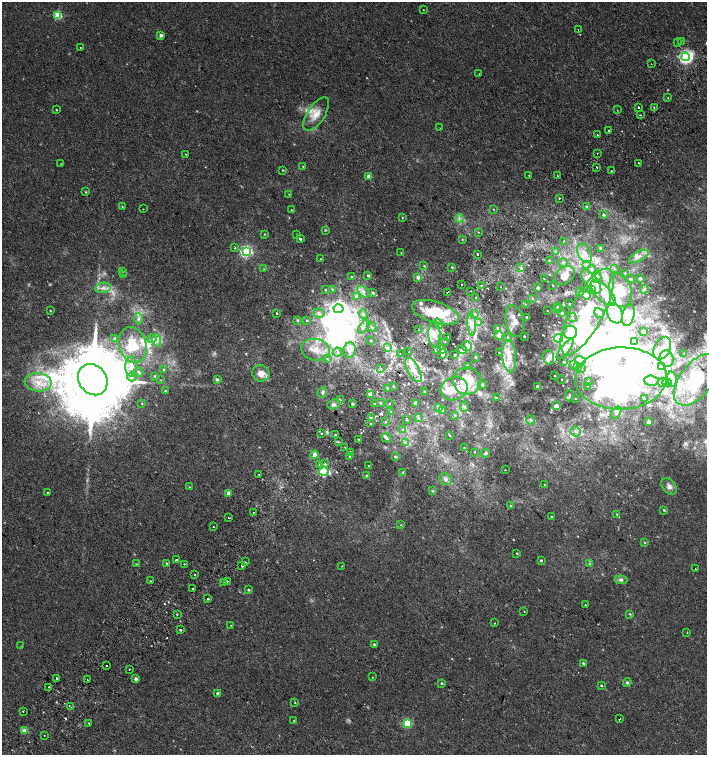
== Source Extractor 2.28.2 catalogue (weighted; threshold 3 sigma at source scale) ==
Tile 7 of 4 x 4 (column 3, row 2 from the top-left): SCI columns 2998-4406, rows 3047-4552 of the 6060 x 6084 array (HDU 1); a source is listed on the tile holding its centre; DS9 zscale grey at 2 x 2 block average (1 PNG px = mean of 2 x 2 image px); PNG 709 x 757 px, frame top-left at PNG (2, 2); each listed source drawn as its Kron ellipse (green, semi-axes under 4 px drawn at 4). Shown black and unused: <1% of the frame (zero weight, under 2 of 3 exposures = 2% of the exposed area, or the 3 px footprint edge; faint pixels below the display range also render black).
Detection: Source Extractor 2.28.2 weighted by HDU 2 'WHT'; one run over the whole footprint, this tile lists its part. Background 0.00358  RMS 0.0025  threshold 0.0114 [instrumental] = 3 sigma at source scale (4.5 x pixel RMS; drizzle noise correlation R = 1.50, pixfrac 1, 0.0396/0.0396 arcsec/px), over >= 5 px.
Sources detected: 392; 1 too faint to see at this stretch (2 x 2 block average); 17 inside a brighter object's white glare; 13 cosmic-ray / hot-pixel residue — neither listed nor drawn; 39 inside a brighter listed object's ellipse — not listed separately; the other 322 listed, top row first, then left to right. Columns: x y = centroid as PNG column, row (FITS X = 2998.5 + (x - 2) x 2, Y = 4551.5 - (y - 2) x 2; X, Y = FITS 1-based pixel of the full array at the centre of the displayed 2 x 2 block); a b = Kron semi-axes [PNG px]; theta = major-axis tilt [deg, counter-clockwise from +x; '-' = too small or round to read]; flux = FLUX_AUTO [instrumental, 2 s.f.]
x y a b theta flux
423 10 2 2 - 1
58 15 3 3 - 28
578 30 2 2 - 0.45
161 35 3 3 - 1.9
681 41 2 2 - 0.67
678 42 2 2 - 1
80 47 2 2 - 1.1
686 57 4 4 - 160
651 64 2 2 - 0.92
479 74 2 2 - 0.2
668 98 2 2 - 0.36
638 107 2 2 - 0.99
654 108 3 2 - 0.32
56 110 2 2 - 0.35
617 110 2 2 - 0.43
316 114 19 8 56 7.5
640 115 2 2 - 0.31
440 128 2 2 - 0.28
609 131 3 2 - 0.57
597 135 2 2 - 0.9
597 153 2 2 - 0.24
185 154 2 2 - 0.24
639 163 2 2 - 0.44
61 164 3 2 - 0.33
303 166 2 2 - 0.35
597 167 2 2 - 1.6
283 170 3 2 - 0.4
611 171 2 2 - 3.1
369 176 2 2 - 4.8
529 176 2 2 - 2.6
557 176 2 2 - 2.3
86 192 3 2 - 0.4
289 194 2 2 - 0.22
559 198 2 2 - 0.35
122 207 3 2 - 0.34
586 207 3 2 - 0.79
143 209 2 2 - 0.26
493 209 2 2 - 0.79
291 210 3 2 - 0.3
603 215 3 2 - 1.1
402 218 3 2 - 0.37
459 218 4 3 - 1.3
325 230 3 3 - 0.49
478 232 2 2 - 0.26
265 234 3 3 - 0.43
297 234 2 2 - 0.25
300 239 2 2 - 7.8
462 239 3 2 - 0.35
564 241 3 2 - 0.34
235 247 2 2 - 0.84
600 248 4 3 - 0.79
246 251 4 3 - 88
555 252 4 2 - 0.7
401 253 3 2 - 0.22
585 253 10 6 -66 4.6
477 254 2 2 - 2.1
639 256 11 5 29 3.1
321 259 2 2 - 0.3
550 260 3 2 - 0.43
563 262 4 3 - 0.89
586 265 3 3 - 0.84
424 266 3 2 - 0.44
452 267 2 2 - 0.46
521 268 2 2 - 2.5
264 269 2 2 - 0.28
592 269 4 4 - 1.3
614 269 3 3 - 0.51
122 271 3 3 - 0.54
625 273 3 2 - 0.45
123 275 2 2 - 0.27
368 275 3 2 - 0.94
351 276 2 2 - 0.3
564 276 11 8 35 5.2
418 277 3 3 - 2
597 277 6 4 85 1.4
640 278 2 2 - 3.2
544 279 2 2 - 0.23
631 279 4 3 - 0.7
591 282 14 6 -52 6.1
462 284 2 2 - 1.7
481 285 2 2 - 0.82
553 285 2 2 - 0.29
501 287 2 2 - 0.44
103 288 8 5 12 2.6
538 288 2 2 - 1.2
332 289 3 3 - 0.43
644 289 4 4 - 0.9
325 290 2 2 - 0.55
592 290 3 3 - 8.9
620 290 17 11 -76 8.6
471 291 2 2 - 0.7
363 292 7 4 -46 2.2
447 292 2 2 - 2.4
580 292 3 2 - 0.31
373 293 4 3 - 0.77
603 293 16 7 -46 8
586 295 4 4 - 9.9
357 297 4 4 - 2.8
476 298 2 2 - 1.2
532 298 3 2 - 0.31
525 304 2 2 - 0.3
570 304 2 2 - 0.48
558 307 2 2 - 0.34
338 309 5 4 - 200
558 309 2 2 - 0.31
50 311 3 2 - 0.37
547 311 2 2 - 0.19
435 312 24 10 -18 18
587 312 48 16 62 58
277 313 2 2 - 1.7
319 313 6 5 - 2.1
562 313 3 2 - 0.83
599 313 5 4 - 1.1
615 313 10 7 -67 4.9
363 314 5 4 - 1.1
474 314 3 2 - 1.8
628 315 11 6 75 2.7
527 317 2 2 - 0.62
572 318 4 4 - 1
138 319 5 4 - 1.4
297 320 3 3 - 0.71
307 320 3 2 - 0.49
514 321 16 8 -78 4.6
478 323 3 2 - 0.48
439 324 5 3 - 2.2
472 324 11 4 -86 3.4
364 326 8 3 54 1.5
372 327 5 3 - 0.68
498 328 4 3 - 0.83
419 330 2 2 - 1.6
570 332 6 6 - 3.9
644 332 3 2 - 0.74
434 334 13 6 -90 4.9
499 335 4 4 - 3.7
524 336 2 2 - 0.65
508 337 3 2 - 0.4
115 338 3 3 - 1.5
448 338 2 2 - 0.29
558 338 4 3 - 33
152 339 5 4 - 1.4
371 340 2 2 - 0.33
157 341 6 4 -80 2.3
445 341 3 2 - 0.27
634 341 3 3 - 0.66
133 345 18 13 -71 18
467 346 5 4 - 3.2
387 348 4 3 - 0.95
662 348 12 8 63 5.6
565 349 12 4 53 3.2
315 350 14 11 -9 8.1
350 350 8 6 76 3.3
436 350 3 3 - 2.4
441 350 3 3 - 4
462 350 5 4 - 1.1
338 352 4 3 - 1.1
409 352 2 2 - 0.27
499 353 2 2 - 0.29
684 353 2 2 - 0.25
400 354 2 2 - 0.54
443 354 5 3 - 1.9
455 355 2 2 - 0.43
509 356 16 7 -85 7.1
475 357 2 2 - 0.58
548 357 7 6 - 2.5
327 359 3 2 - 0.39
667 359 8 7 - 4
580 360 6 4 -17 1.3
564 362 3 2 - 0.39
573 364 3 2 - 0.94
131 366 10 6 90 5
578 366 2 2 - 0.32
662 366 4 4 - 1.3
468 367 3 3 - 3
381 368 2 2 - 2
581 368 2 2 - 0.35
163 370 3 2 - 0.78
413 370 13 6 -63 6
139 372 5 3 - 0.9
261 373 8 8 - 5.7
155 376 3 3 - 0.8
555 376 2 2 - 0.41
132 377 5 4 - 1.3
621 378 46 31 2 140
561 379 2 2 - 0.25
672 379 8 4 -76 1.9
93 380 16 13 -54 9100
161 380 2 2 - 0.25
217 380 3 3 - 1.5
696 380 29 16 53 25
467 381 14 13 - 18
651 381 7 5 -3 1.8
38 382 13 9 -3 8.2
588 382 2 2 - 0.64
663 382 5 2 - 0.82
667 383 5 4 - 1.3
482 385 4 3 - 0.85
394 386 3 2 - 0.35
588 386 2 2 - 0.23
538 387 2 2 - 4.4
454 388 14 11 22 10
388 389 3 2 - 0.64
165 391 3 2 - 0.49
322 392 5 4 - 1.3
424 392 2 2 - 0.54
370 394 2 2 - 7.2
569 395 6 3 81 0.74
496 398 2 2 - 0.47
575 398 2 2 - 0.22
644 399 2 2 - 0.34
340 400 3 2 - 0.48
142 403 2 2 - 0.36
380 403 3 2 - 0.46
334 404 6 5 - 2
353 404 2 2 - 1.5
374 404 2 2 - 0.4
390 404 2 2 - 0.28
415 404 3 3 - 0.81
557 406 3 3 - 3.2
439 407 3 3 - 1.9
464 407 5 3 - 0.86
442 410 4 3 - 0.74
391 412 2 2 - 0.67
616 412 6 4 57 1.6
455 415 3 2 - 0.48
371 418 3 2 - 0.55
419 418 4 3 - 0.74
407 419 3 2 - 0.56
531 420 5 3 - 0.9
386 422 3 2 - 0.44
649 422 3 3 - 2.2
371 424 3 2 - 0.59
403 430 3 3 - 0.67
576 431 5 4 - 1.9
321 433 3 2 - 0.41
335 435 2 2 - 3.1
449 435 3 2 - 0.46
386 438 5 3 - 1.3
359 439 2 2 - 0.43
338 441 3 2 - 0.54
406 442 4 2 - 0.82
345 448 2 2 - 0.36
464 448 2 2 - 0.25
474 452 2 2 - 0.3
350 453 2 2 - 2
486 453 4 3 - 1
315 455 4 3 - 5.2
350 457 2 2 - 0.83
395 457 4 3 - 0.92
319 464 4 3 - 0.73
325 464 2 2 - 1.5
369 466 3 2 - 0.46
505 470 2 2 - 0.36
324 471 5 4 - 14
403 472 4 2 - 0.31
259 475 2 2 - 0.49
367 476 3 3 - 0.62
445 479 6 5 - 1.8
544 484 2 2 - 0.21
669 486 9 6 -52 2.6
189 487 2 2 - 0.3
433 491 3 3 - 0.53
47 492 2 2 - 1
229 493 2 2 - 4.5
511 506 3 2 - 0.42
664 510 3 2 - 0.55
253 513 2 2 - 0.85
617 514 3 2 - 0.36
551 516 2 2 - 0.29
228 518 2 2 - 0.5
401 525 2 2 - 0.29
213 527 2 2 - 0.31
645 542 3 3 - 0.41
517 553 3 2 - 0.44
176 560 2 2 - 3.1
541 561 2 2 - 0.83
245 562 2 2 - 0.8
166 563 3 3 - 0.63
136 564 3 2 - 0.43
184 564 2 2 - 0.37
589 564 3 2 - 0.44
242 566 2 2 - 16
342 566 2 2 - 0.25
695 569 2 2 - 0.23
195 575 2 2 - 1.3
621 580 6 4 -4 1.4
150 581 2 2 - 0.51
227 581 2 2 - 2.7
224 582 2 2 - 0.3
193 589 2 2 - 0.68
249 590 3 2 - 0.74
208 599 2 2 - 2.9
585 605 2 2 - 0.93
524 611 2 2 - 0.36
177 614 2 2 - 0.47
630 614 3 2 - 0.45
495 623 2 2 - 0.58
231 625 2 2 - 0.22
180 630 2 2 - 1.6
687 633 2 2 - 0.37
374 645 2 2 - 1.5
21 646 2 2 - 0.2
583 663 4 2 - 0.69
106 665 2 2 - 0.53
130 669 2 2 - 1.4
372 677 2 2 - 0.36
56 679 3 2 - 1.1
136 679 3 3 - 1.8
87 680 2 2 - 4
442 683 2 2 - 0.64
627 683 4 4 - 0.91
601 686 3 2 - 0.5
49 687 2 2 - 0.48
218 693 2 2 - 1.6
295 703 3 2 - 0.35
71 707 3 2 - 1.4
23 712 2 2 - 0.52
619 719 2 2 - 1.8
294 720 2 2 - 0.23
89 723 2 2 - 0.82
407 723 3 3 - 31
24 731 3 2 - 6.3
44 735 2 2 - 0.75
Overlapping masked pixels (flux is a lower limit): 1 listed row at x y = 447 292
Diffuse or blended objects may show on this block-average render without a row.